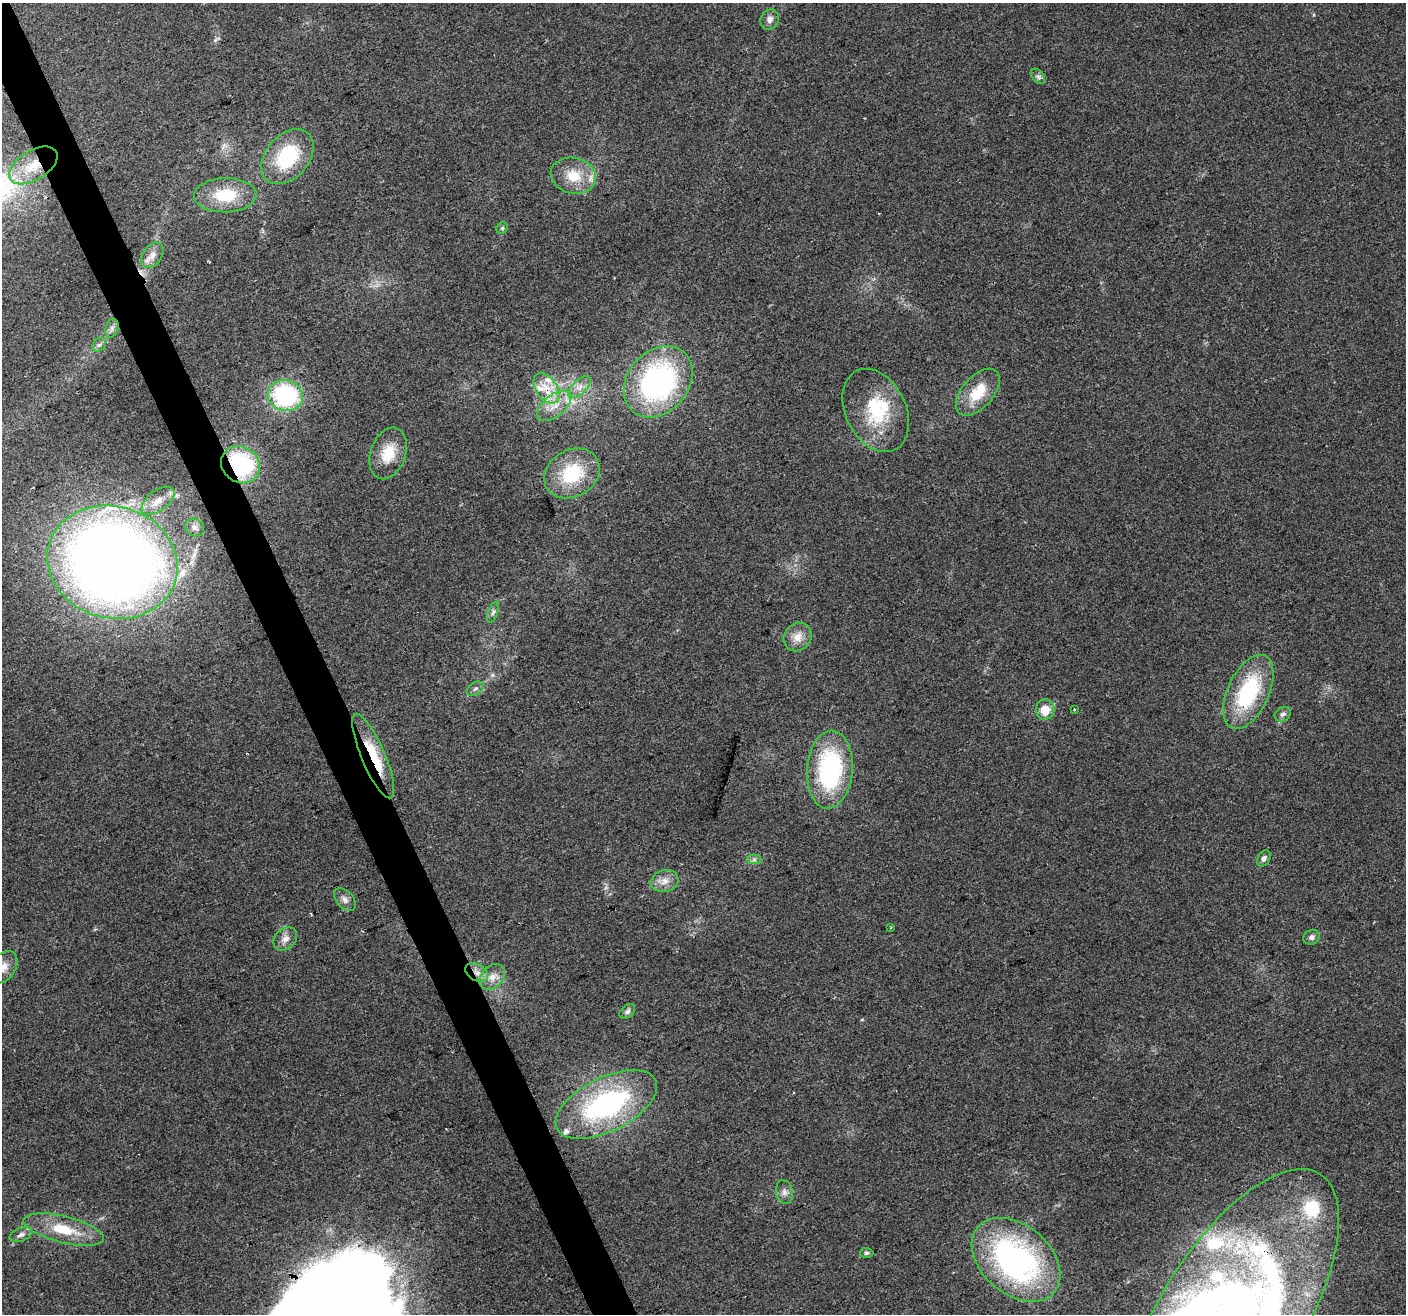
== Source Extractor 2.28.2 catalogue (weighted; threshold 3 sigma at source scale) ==
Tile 11 of 4 x 4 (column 3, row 3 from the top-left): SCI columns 2812-4215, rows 1455-2766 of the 5620 x 5476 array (HDU 1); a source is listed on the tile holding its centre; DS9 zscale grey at full resolution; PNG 1408 x 1316 px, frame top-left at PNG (2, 3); each listed source drawn as its Kron ellipse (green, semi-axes under 4 px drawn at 4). Shown black and unused: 3% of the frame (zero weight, under 2 of 3 exposures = <1% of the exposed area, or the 3 px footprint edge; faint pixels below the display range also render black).
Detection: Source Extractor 2.28.2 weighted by HDU 2 'WHT'; one run over the whole footprint, this tile lists its part. Background 0.0635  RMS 0.0073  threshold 0.033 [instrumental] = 3 sigma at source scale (4.5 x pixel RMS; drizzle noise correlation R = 1.50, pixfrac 1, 0.0396/0.0396 arcsec/px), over >= 5 px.
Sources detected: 66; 1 too faint to see at this stretch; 1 inside a brighter object's white glare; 2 cosmic-ray / hot-pixel residue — neither listed nor drawn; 12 inside a brighter listed object's ellipse — not listed separately; the other 50 listed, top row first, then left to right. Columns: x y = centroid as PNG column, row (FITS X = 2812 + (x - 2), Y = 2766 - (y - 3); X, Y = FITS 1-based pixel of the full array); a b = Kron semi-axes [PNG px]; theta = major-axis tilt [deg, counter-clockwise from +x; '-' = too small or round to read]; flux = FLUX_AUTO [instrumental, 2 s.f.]
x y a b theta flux
770 19 10 9 - 4.1
1038 76 8 5 -53 2
287 157 31 21 49 51
33 165 27 14 31 21
573 176 23 18 -14 20
225 195 31 17 1 30
502 228 6 5 - 1.1
152 255 14 9 55 6.4
112 328 10 6 73 2.9
99 345 7 6 - 2
658 382 39 30 49 160
580 387 14 7 46 5.2
546 388 17 10 -56 13
978 392 28 15 49 23
285 395 18 15 -10 89
554 406 20 11 39 12
876 410 44 30 -64 47
388 453 27 17 71 21
240 465 20 17 -35 81
572 473 29 23 31 41
158 501 19 10 37 9.2
195 528 10 8 -29 4
112 562 66 56 -16 1100
493 612 11 4 69 2.1
798 637 15 13 49 8.8
475 689 9 6 31 2.5
1248 692 40 20 65 68
1045 710 10 9 - 13
1074 710 3 3 - 1.7
1283 714 9 6 33 2.6
373 756 46 11 -67 30
830 770 39 23 86 100
1264 858 9 6 61 2.6
754 860 7 4 1 1.8
665 881 14 11 16 6.9
345 899 13 8 -49 4.1
890 928 4 2 - 0.67
1311 937 8 7 - 2.8
285 939 13 10 44 5.5
3 967 18 12 55 8.8
477 972 12 8 -31 6
492 977 14 10 42 7.7
627 1011 9 6 42 2.4
606 1104 55 27 26 140
784 1192 12 8 -79 3.8
64 1229 41 13 -14 27
21 1235 12 6 20 3
867 1253 6 5 - 1.5
1016 1260 50 34 -41 200
1233 1314 165 71 58 620
Overlapping masked pixels (flux is a lower limit): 6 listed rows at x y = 33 165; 546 388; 240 465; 373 756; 477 972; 1233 1314
Isophote crosses this tile's border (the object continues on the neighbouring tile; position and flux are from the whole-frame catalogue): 2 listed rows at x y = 3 967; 1233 1314